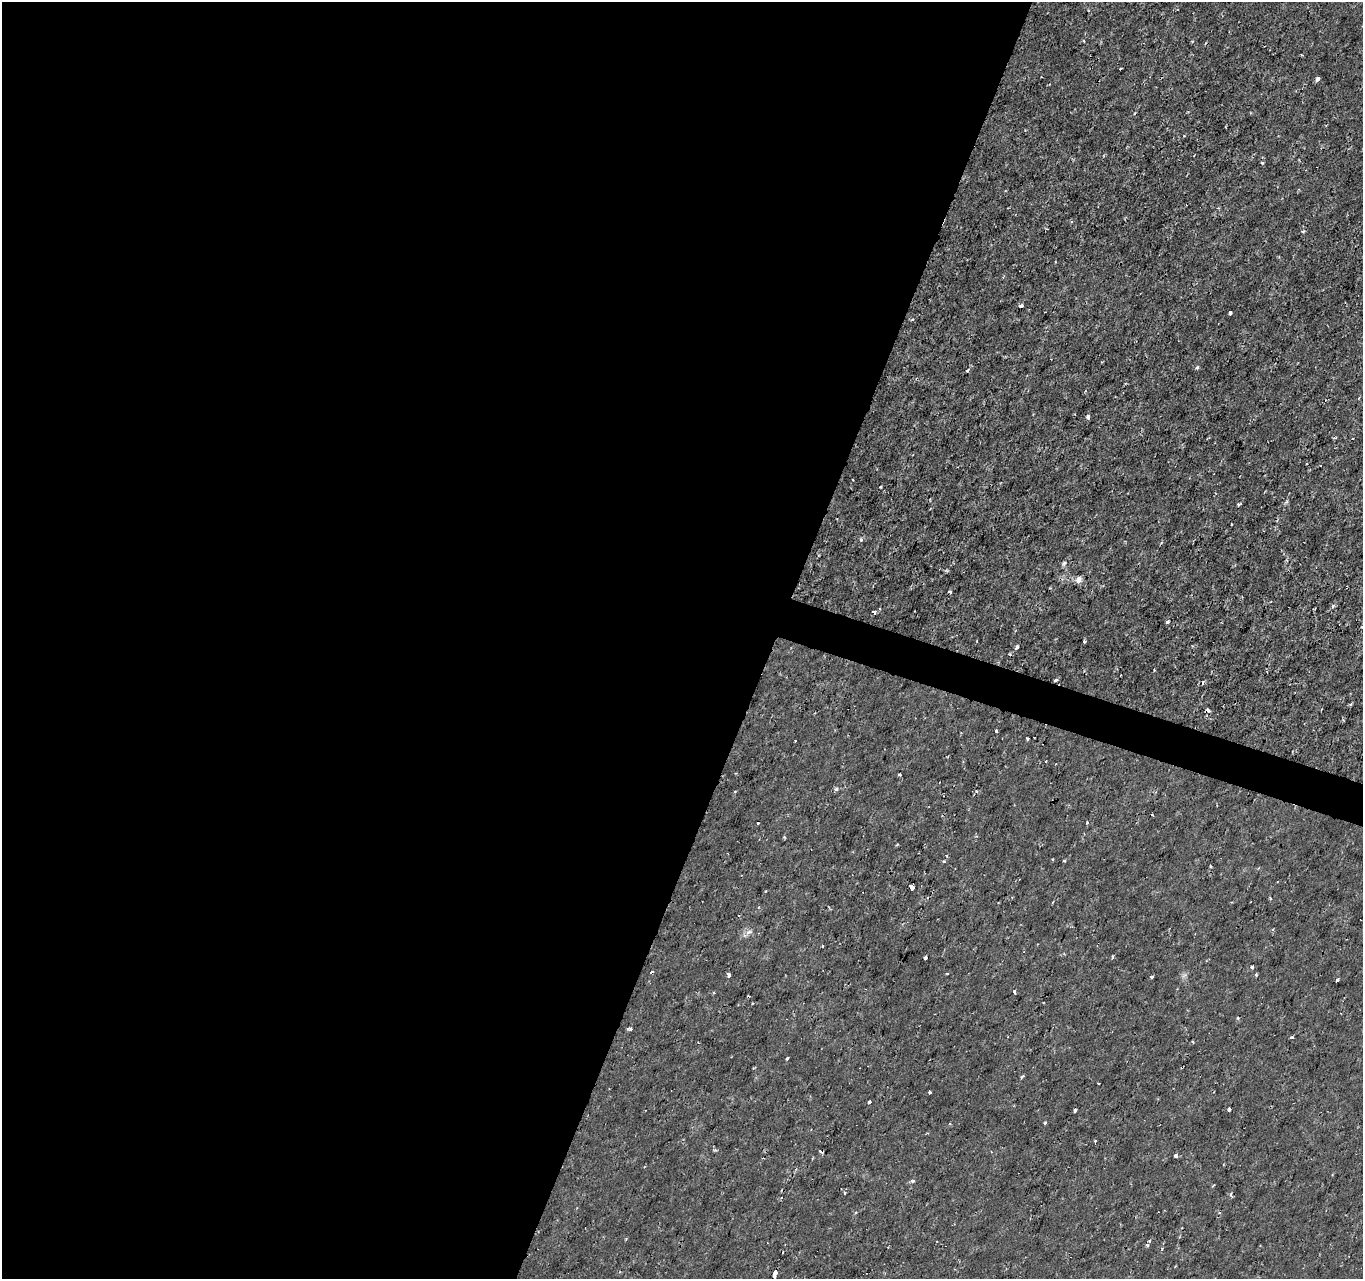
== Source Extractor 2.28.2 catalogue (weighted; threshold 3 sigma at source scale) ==
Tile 5 of 4 x 4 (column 1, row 2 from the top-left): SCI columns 1-1361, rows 2768-4044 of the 5451 x 5597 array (HDU 1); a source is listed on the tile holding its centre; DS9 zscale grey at full resolution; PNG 1365 x 1281 px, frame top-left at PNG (2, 2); no overlay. Shown black and unused: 58% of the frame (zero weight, under 2 of 3 exposures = <1% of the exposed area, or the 3 px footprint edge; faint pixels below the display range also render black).
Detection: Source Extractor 2.28.2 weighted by HDU 2 'WHT'; one run over the whole footprint, this tile lists its part. Background -7.05e-05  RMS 9.5e-04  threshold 0.00429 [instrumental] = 3 sigma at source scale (4.5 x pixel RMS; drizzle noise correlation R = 1.50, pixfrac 1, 0.0396/0.0396 arcsec/px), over >= 5 px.
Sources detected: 81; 9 cosmic-ray / hot-pixel residue — not listed; the other 72 listed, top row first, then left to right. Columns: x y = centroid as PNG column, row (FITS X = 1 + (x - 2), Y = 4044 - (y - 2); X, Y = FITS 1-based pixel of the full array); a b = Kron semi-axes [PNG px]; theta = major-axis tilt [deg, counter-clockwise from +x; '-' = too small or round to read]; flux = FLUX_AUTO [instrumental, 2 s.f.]
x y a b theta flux
1083 40 3 2 - 0.1
1192 41 4 3 - 0.076
1120 69 3 3 - 0.13
1318 79 4 3 - 0.71
1135 114 4 3 - 0.11
1262 163 4 3 - 0.11
1303 231 5 3 - 0.11
1021 306 4 3 - 0.71
1230 313 4 3 - 0.48
912 319 4 4 - 0.12
1197 367 5 4 - 0.17
967 370 5 3 - 0.13
1359 398 4 2 - 0.072
1088 417 4 3 - 0.55
1352 438 3 2 - 0.089
880 487 3 2 - 0.084
1239 504 3 3 - 0.24
861 540 5 4 - 0.14
1064 563 7 5 72 0.18
1079 580 8 7 - 0.45
1333 606 5 4 - 0.26
874 612 4 3 - 0.24
1167 622 4 3 - 0.17
1084 641 4 3 - 0.13
1017 647 4 3 - 0.52
1154 670 3 2 - 0.091
1055 680 5 3 - 0.18
1203 682 3 3 - 0.4
997 731 3 3 - 1.3
1028 739 3 3 - 1.6
1046 761 3 2 - 0.2
900 775 4 3 - 0.094
836 789 3 3 - 0.58
1087 822 3 3 - 0.08
784 837 3 3 - 0.12
946 855 4 4 - 0.15
1052 859 3 2 - 0.13
944 861 3 3 - 0.33
1064 861 3 2 - 0.12
1210 866 3 3 - 0.12
912 887 5 4 - 3.2
1270 898 3 3 - 0.11
758 907 4 3 - 0.094
1273 930 4 3 - 0.1
822 946 3 3 - 0.14
1113 957 5 3 - 0.11
925 958 4 3 - 0.36
1252 967 4 4 - 0.13
947 973 3 2 - 0.12
729 975 3 3 - 0.44
1256 975 3 3 - 0.14
1151 977 4 3 - 0.12
1337 980 4 3 - 0.38
1014 991 4 3 - 0.19
714 993 3 2 - 0.16
630 1029 5 4 - 0.16
1292 1037 3 3 - 0.14
1193 1042 4 2 - 0.075
787 1058 3 2 - 0.17
1021 1077 6 3 33 0.13
929 1092 3 3 - 0.17
869 1102 4 3 - 0.22
1229 1109 4 3 - 0.95
1075 1110 4 3 - 0.42
1045 1123 3 3 - 0.29
1095 1141 4 3 - 0.08
1176 1155 4 3 - 0.34
912 1181 4 4 - 0.22
844 1193 3 3 - 0.15
1231 1195 8 3 -71 0.15
1149 1241 4 4 - 0.12
774 1274 6 3 77 1.8
Overlapping masked pixels (flux is a lower limit): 2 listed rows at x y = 1055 680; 774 1274
Isophote crosses this tile's border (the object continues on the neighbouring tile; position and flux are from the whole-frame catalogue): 1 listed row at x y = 774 1274